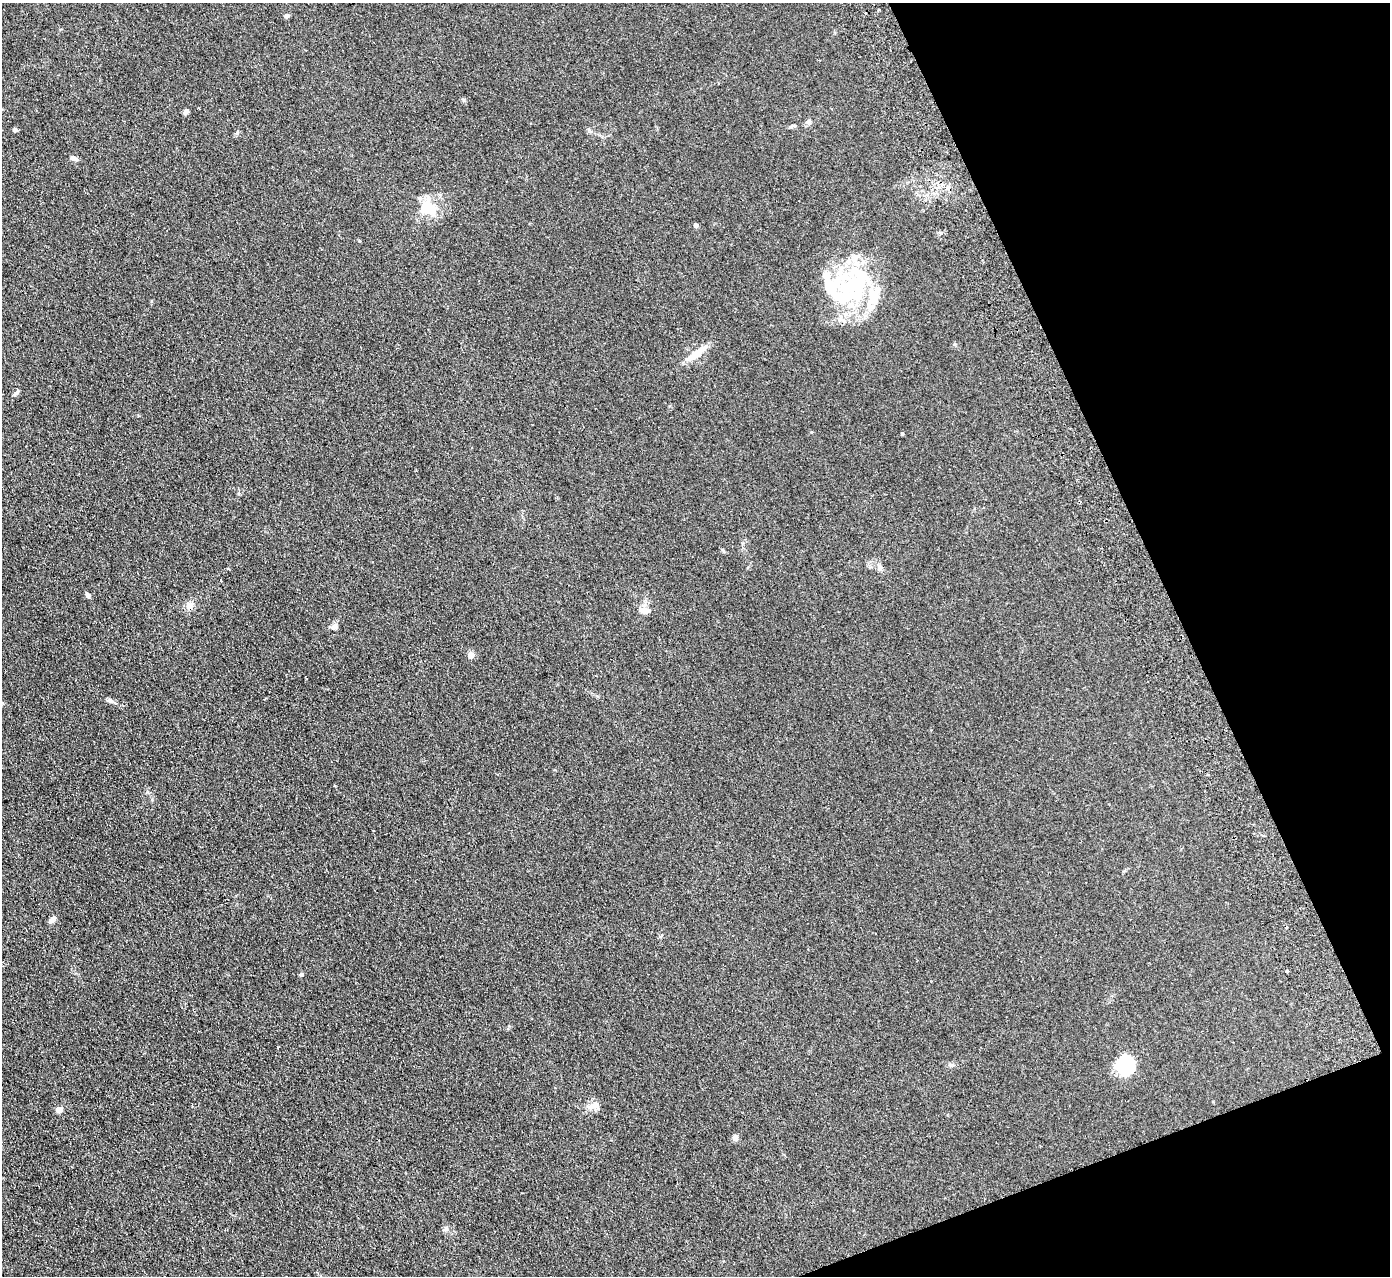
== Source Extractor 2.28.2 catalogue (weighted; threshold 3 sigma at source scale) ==
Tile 12 of 4 x 4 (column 4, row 3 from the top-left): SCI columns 4218-5605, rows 1456-2729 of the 5659 x 5589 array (HDU 1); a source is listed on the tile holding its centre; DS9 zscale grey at full resolution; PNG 1392 x 1278 px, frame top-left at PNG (2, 3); no overlay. Shown black and unused: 19% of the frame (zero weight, under 2 of 3 exposures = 3% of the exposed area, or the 3 px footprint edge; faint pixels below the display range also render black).
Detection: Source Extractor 2.28.2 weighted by HDU 2 'WHT'; one run over the whole footprint, this tile lists its part. Background 0.126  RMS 0.012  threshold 0.0538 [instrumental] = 3 sigma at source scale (4.5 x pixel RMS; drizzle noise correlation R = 1.50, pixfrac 1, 0.05/0.05 arcsec/px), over >= 5 px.
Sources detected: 36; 3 inside a brighter object's white glare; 1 cosmic-ray / hot-pixel residue — not listed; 2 inside a brighter listed object's ellipse — not listed separately; the other 30 listed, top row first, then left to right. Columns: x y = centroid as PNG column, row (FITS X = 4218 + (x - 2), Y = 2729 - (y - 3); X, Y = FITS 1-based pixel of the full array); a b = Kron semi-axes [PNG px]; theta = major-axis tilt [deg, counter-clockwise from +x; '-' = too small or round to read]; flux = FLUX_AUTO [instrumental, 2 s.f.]
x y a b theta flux
878 10 3 2 - 1.3
287 15 6 5 - 2.3
186 112 7 5 51 3.1
808 122 6 6 - 2.3
794 126 6 4 -19 1.4
15 130 6 4 -2 2
237 133 7 5 71 1.9
74 158 10 5 -21 3.5
428 208 26 18 -22 28
696 225 4 4 - 4
853 285 45 26 7 90
696 354 30 8 37 17
16 393 11 4 45 2.4
902 433 4 3 - 1.4
879 568 7 4 -90 2.4
88 595 8 5 -62 2.5
190 605 11 9 34 6.5
644 610 14 8 -10 7.8
334 626 8 7 - 4.1
471 655 7 7 - 5.4
110 701 8 6 -23 3.3
52 919 12 5 45 4.2
1287 971 3 3 - 5
301 974 5 5 - 2.1
278 1047 3 2 - 1
952 1065 7 5 1 2.3
1125 1066 19 18 - 53
594 1105 17 9 23 7.7
59 1109 5 4 - 14
735 1138 8 7 - 3.3
Unlisted compact peaks at least as high as the median listed source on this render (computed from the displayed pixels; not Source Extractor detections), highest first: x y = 147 792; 464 100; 446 1228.